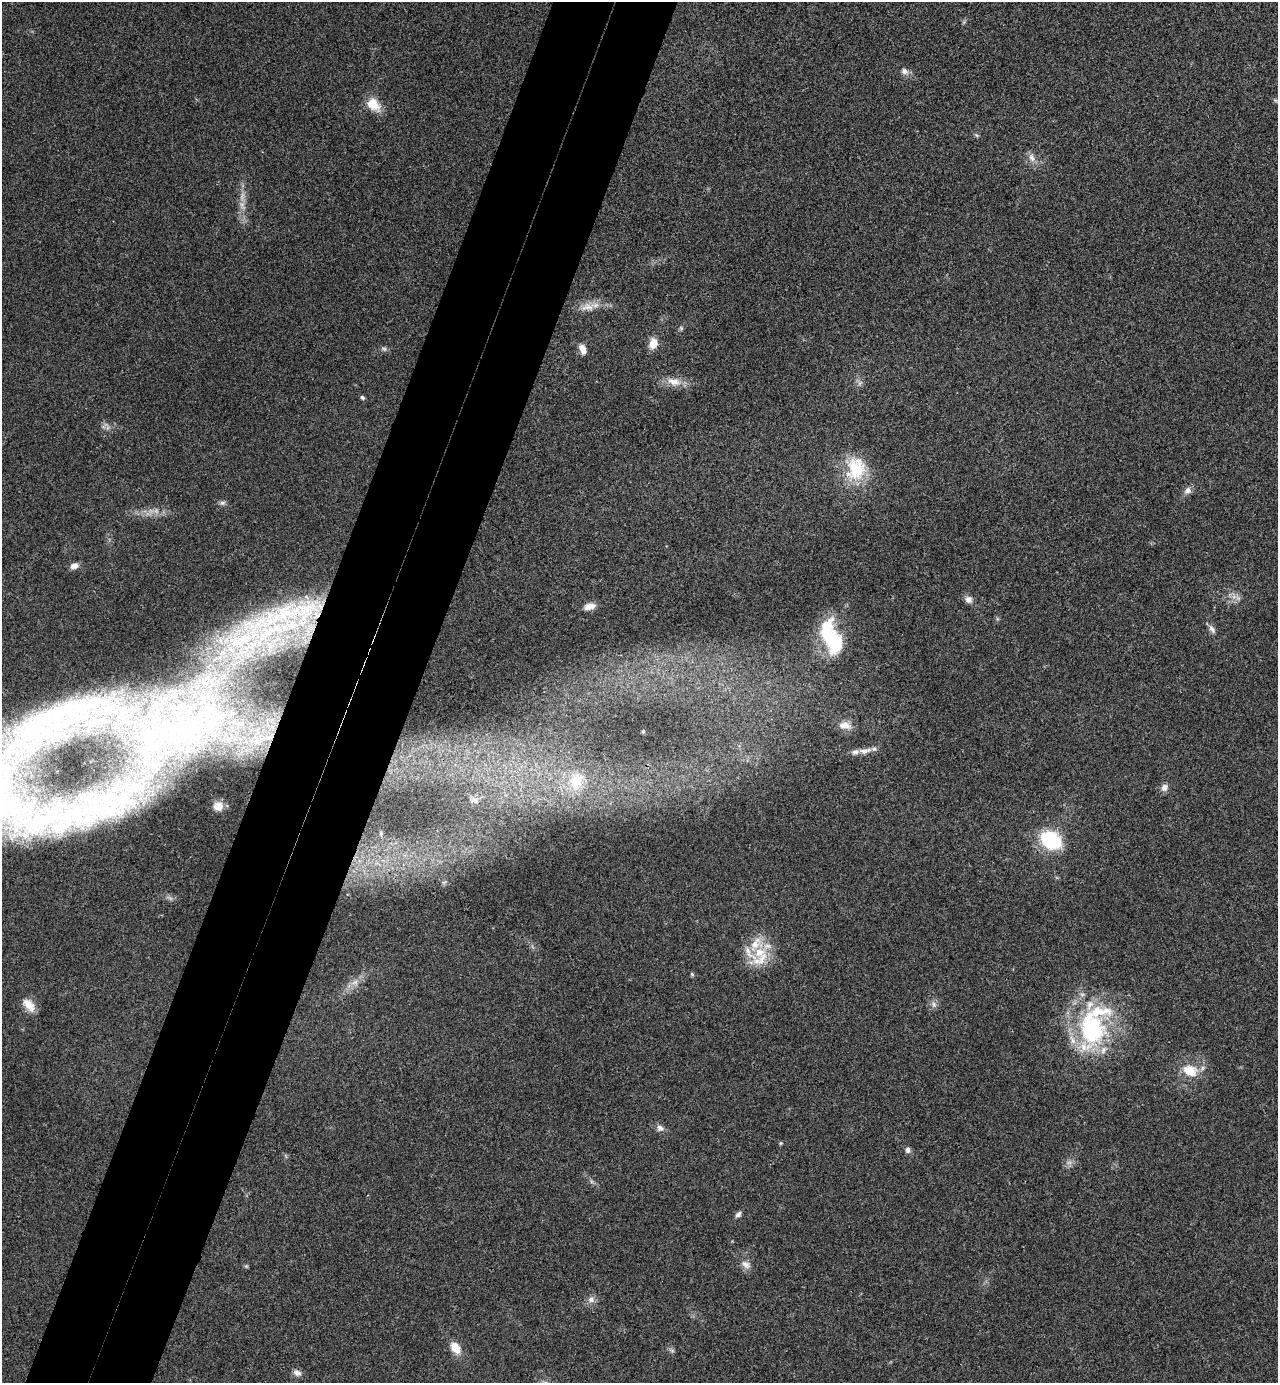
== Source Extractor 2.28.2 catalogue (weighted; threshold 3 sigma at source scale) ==
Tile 7 of 4 x 4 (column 3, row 2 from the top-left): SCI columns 2742-4017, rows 2790-4170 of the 5616 x 5577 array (HDU 1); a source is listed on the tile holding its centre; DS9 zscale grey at full resolution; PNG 1280 x 1385 px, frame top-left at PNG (2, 2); no overlay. Shown black and unused: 10% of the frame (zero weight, under 3 of 4 exposures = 6% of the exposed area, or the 3 px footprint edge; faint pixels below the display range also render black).
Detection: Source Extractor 2.28.2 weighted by HDU 2 'WHT'; one run over the whole footprint, this tile lists its part. Background 0.0456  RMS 0.0051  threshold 0.0229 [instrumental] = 3 sigma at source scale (4.5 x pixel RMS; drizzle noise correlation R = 1.50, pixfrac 1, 0.05/0.05 arcsec/px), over >= 5 px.
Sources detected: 78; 4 too faint to see at this stretch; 3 inside a brighter object's white glare — not listed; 16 inside a brighter listed object's ellipse — not listed separately; the other 55 listed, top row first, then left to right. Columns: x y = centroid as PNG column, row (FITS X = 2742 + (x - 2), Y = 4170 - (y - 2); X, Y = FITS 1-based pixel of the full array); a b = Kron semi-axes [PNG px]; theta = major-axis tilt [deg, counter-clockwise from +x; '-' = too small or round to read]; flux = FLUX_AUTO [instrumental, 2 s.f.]
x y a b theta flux
904 71 9 7 -30 2.6
1275 100 6 4 -43 0.8
373 104 19 13 -44 9.1
976 135 6 4 -70 0.76
1032 158 13 9 -70 3.6
242 196 13 6 81 3.5
587 307 23 12 10 6.7
681 328 6 6 - 0.92
653 343 11 8 79 6.8
384 349 10 5 -14 1.4
583 349 11 7 -68 4.2
674 382 21 11 -12 7.1
860 383 8 6 46 1.6
362 397 6 5 - 0.98
107 428 7 4 71 1.1
856 469 33 27 -83 27
1188 491 10 8 47 2.8
222 503 8 6 13 1.4
74 566 9 7 22 2.8
968 599 10 9 - 2.7
589 606 15 8 13 3.7
302 610 62 24 14 58
997 619 6 4 72 0.76
1212 629 12 6 -55 2.2
237 643 17 13 1 11
835 643 35 25 -74 30
61 712 79 18 20 46
191 725 101 37 20 92
845 725 18 11 -8 5
643 732 4 3 - 0.68
865 751 21 8 9 4.7
576 781 32 23 75 25
1164 787 9 9 - 2.6
475 800 12 9 2 3.2
218 806 6 5 - 3.2
40 822 90 39 21 90
1051 840 20 15 -32 37
759 952 27 16 52 15
692 974 5 4 - 0.7
355 982 12 8 25 3.7
934 1004 11 6 -65 2.1
29 1005 17 10 -48 6.5
1092 1028 55 37 84 74
1190 1071 21 14 -18 11
660 1128 10 9 - 2.5
781 1143 5 4 - 0.57
908 1150 7 7 - 1.8
1069 1163 11 4 11 1.8
738 1214 8 6 40 1.6
746 1264 14 9 -29 3.5
246 1266 5 5 - 0.71
591 1299 10 9 - 2.8
455 1348 15 10 -54 7.1
672 1351 7 4 -2 0.98
297 1373 11 8 -22 2.7
Overlapping masked pixels (flux is a lower limit): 1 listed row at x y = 302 610
Isophote crosses this tile's border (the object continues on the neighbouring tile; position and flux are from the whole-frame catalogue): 1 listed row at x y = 40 822